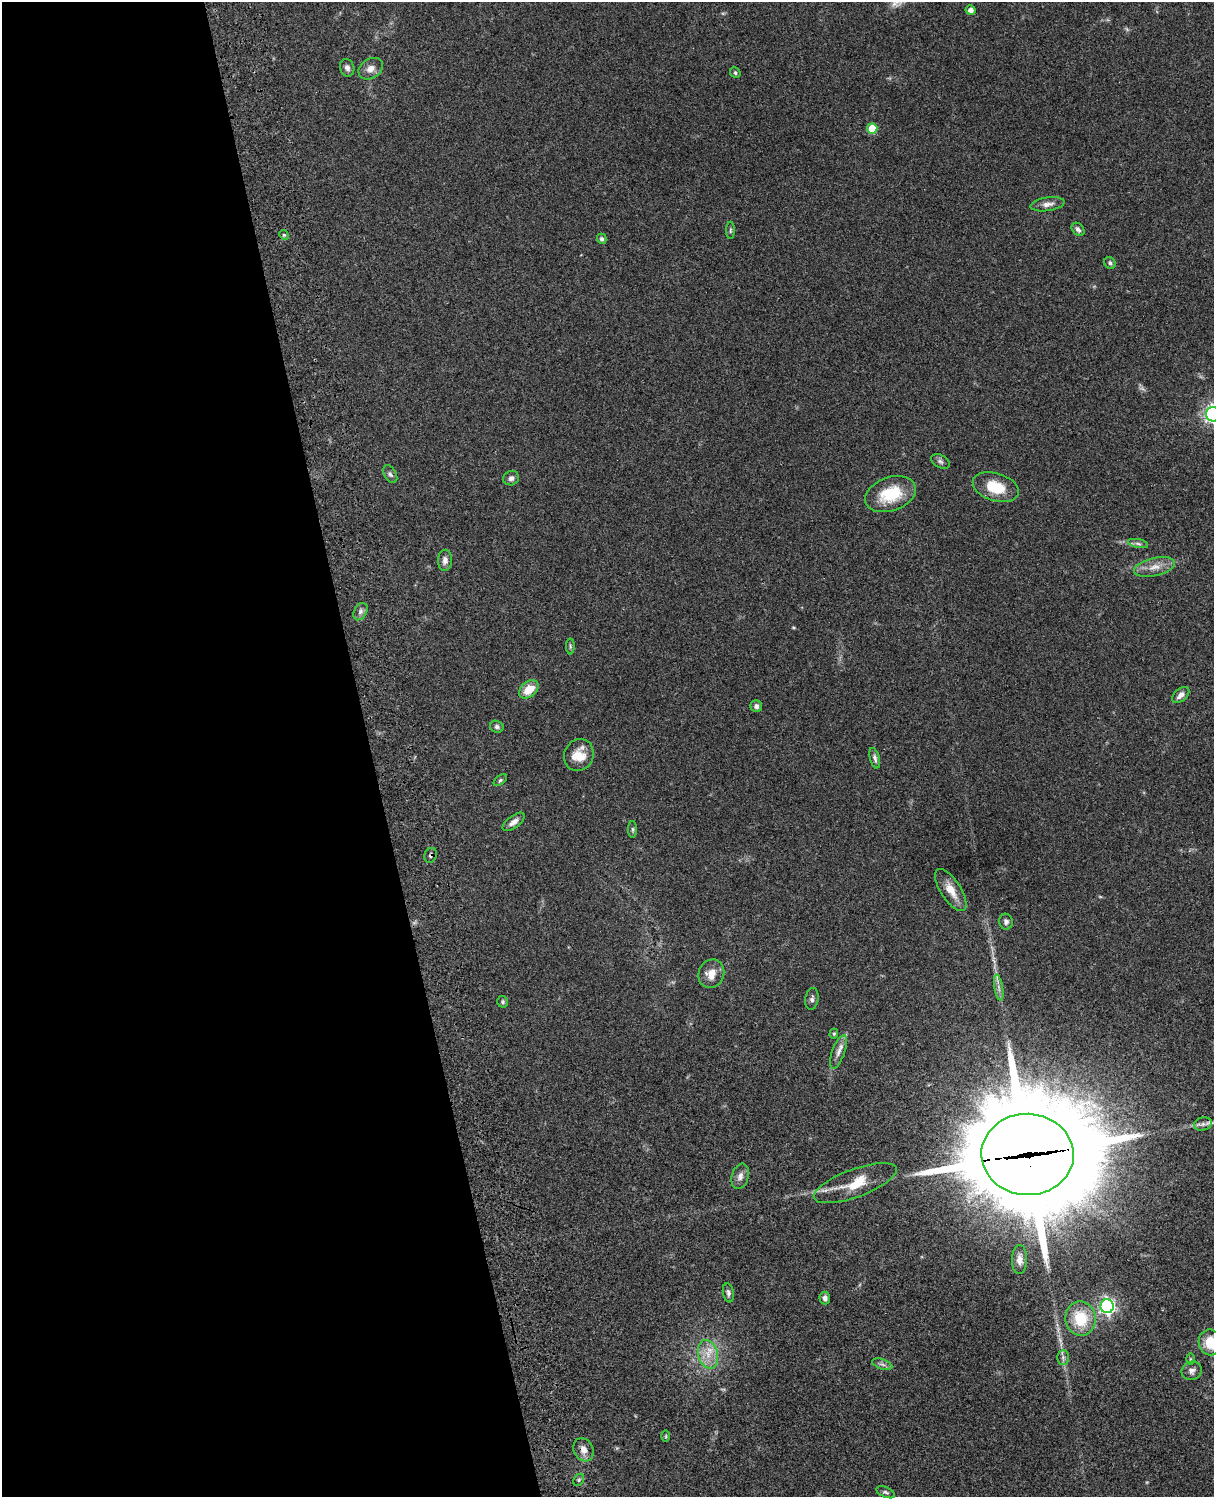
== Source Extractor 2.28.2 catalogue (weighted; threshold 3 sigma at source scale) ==
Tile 5 of 4 x 3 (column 1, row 2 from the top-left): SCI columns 122-1333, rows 1773-3267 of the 5086 x 4926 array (HDU 1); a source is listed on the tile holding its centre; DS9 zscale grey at full resolution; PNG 1216 x 1499 px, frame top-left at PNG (2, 2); each listed source drawn as its Kron ellipse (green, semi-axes under 4 px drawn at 4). Shown black and unused: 31% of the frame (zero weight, under 3 of 4 exposures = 6% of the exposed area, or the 3 px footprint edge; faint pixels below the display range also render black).
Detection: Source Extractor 2.28.2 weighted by HDU 2 'WHT'; one run over the whole footprint, this tile lists its part. Background 0.0794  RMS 0.0058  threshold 0.0262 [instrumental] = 3 sigma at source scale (4.5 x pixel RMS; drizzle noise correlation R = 1.50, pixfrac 1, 0.05/0.05 arcsec/px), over >= 5 px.
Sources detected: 62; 1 long thin detection or spike segment (spike, bleed or trail) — neither listed nor drawn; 2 inside a brighter listed object's ellipse — not listed separately; the other 59 listed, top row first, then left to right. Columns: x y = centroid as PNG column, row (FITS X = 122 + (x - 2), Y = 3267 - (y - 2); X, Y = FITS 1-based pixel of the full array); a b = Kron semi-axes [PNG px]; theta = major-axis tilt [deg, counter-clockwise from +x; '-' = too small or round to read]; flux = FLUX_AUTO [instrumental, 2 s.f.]
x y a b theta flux
971 10 5 4 - 3.2
347 68 9 7 -71 2.3
371 69 13 9 32 4.2
735 73 6 4 -49 0.95
872 128 5 5 - 16
1047 204 17 6 8 3.3
1078 229 7 5 -49 1.6
730 230 9 4 89 0.96
284 235 5 4 - 0.79
602 239 5 4 - 1.6
1110 263 6 5 - 1.3
1213 414 7 7 - 210
940 461 10 6 -29 1.6
390 474 10 6 -60 1.5
511 478 8 7 - 2.1
996 487 24 14 -17 16
890 494 26 17 20 23
1138 544 10 4 -11 1.6
445 560 10 7 87 2.9
1154 567 21 9 13 6.5
360 612 9 6 61 2
570 646 8 4 -89 0.98
529 689 11 7 40 9.9
1181 695 10 6 41 2.8
756 706 6 5 - 2
497 727 7 6 - 1.5
579 755 16 14 61 10
875 758 10 4 -76 1.7
500 780 7 4 38 0.97
514 822 13 6 37 3.2
633 829 8 4 90 1
431 855 7 6 - 1.3
951 890 24 10 -57 8.4
1006 922 8 7 - 1.7
711 974 15 12 66 7.3
999 988 13 4 -80 2.3
812 999 11 6 81 1.9
503 1002 6 5 - 0.93
834 1034 5 4 - 0.67
838 1052 17 6 70 3.6
1203 1124 9 6 14 2.2
1028 1154 46 40 -2 16000
740 1176 13 8 74 3.5
855 1183 44 14 20 17
1019 1259 14 7 88 3.2
728 1293 9 5 -79 1.5
825 1298 6 5 - 2
1107 1306 7 6 - 170
1080 1319 17 15 -80 21
1210 1342 13 11 -80 13
708 1354 15 9 -74 7.5
1063 1357 7 6 - 1.5
1190 1359 6 4 -90 0.63
882 1364 10 5 -18 1.9
1192 1371 10 9 - 2.6
666 1436 6 4 -90 0.65
583 1450 12 9 -61 4.3
579 1480 6 5 - 1
886 1492 10 5 -24 1.3
Overlapping masked pixels (flux is a lower limit): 2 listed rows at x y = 431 855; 1028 1154
Isophote crosses this tile's border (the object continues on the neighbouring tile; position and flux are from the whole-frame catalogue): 4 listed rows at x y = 1213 414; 1203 1124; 1210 1342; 886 1492